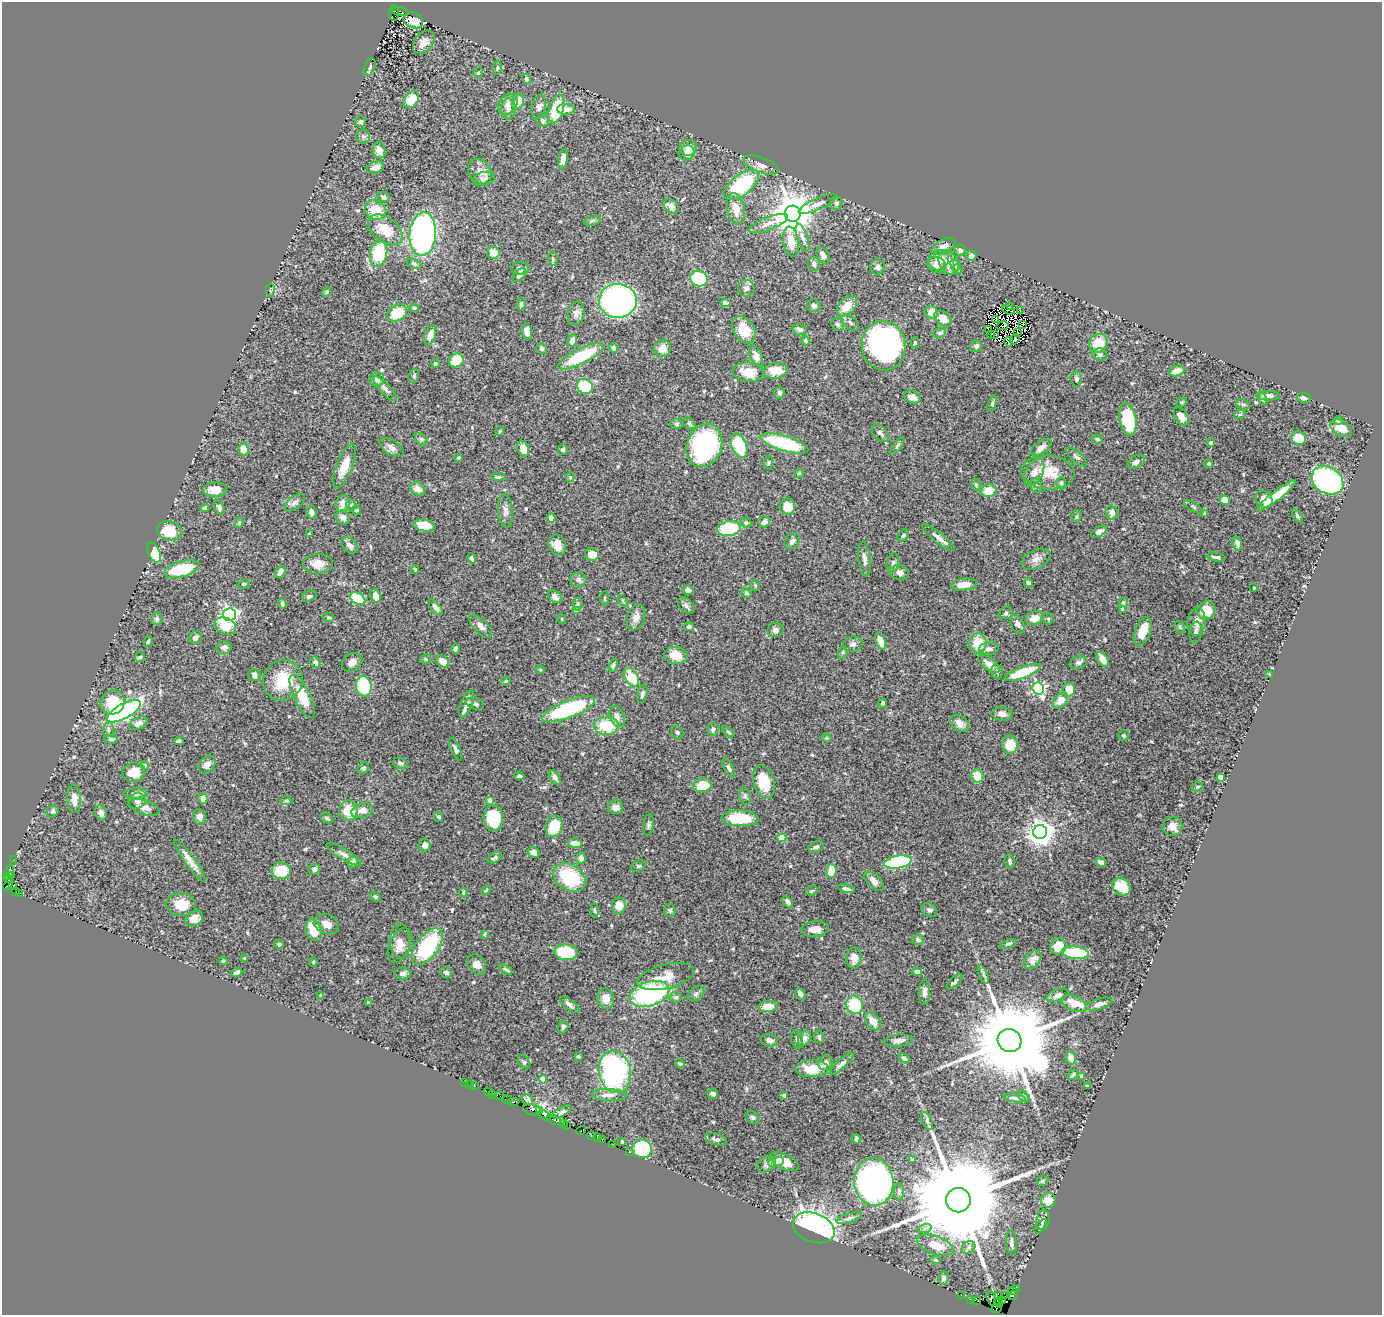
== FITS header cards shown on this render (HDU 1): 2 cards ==
NAXIS1  =                 1380
NAXIS2  =                 1313

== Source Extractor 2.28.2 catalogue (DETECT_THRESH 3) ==
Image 1380 x 1313 px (HDU 1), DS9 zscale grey, 1 PNG px = 1 image px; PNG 1384 x 1317 px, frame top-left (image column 1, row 1313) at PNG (2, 2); each listed source drawn as its Kron ellipse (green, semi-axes under 4 px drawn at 4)
Background 0.913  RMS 0.027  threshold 0.0808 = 3 sigma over >= 5 px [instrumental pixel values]
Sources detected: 550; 4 with non-positive FLUX_AUTO (blend fragments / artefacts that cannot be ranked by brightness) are neither listed nor drawn; of the other 546, the 500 brightest by FLUX_AUTO listed and drawn (46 fainter detections omitted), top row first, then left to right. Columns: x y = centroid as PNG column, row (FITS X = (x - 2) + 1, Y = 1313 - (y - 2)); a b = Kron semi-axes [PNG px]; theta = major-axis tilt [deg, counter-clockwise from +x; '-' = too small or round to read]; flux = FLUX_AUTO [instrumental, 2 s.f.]
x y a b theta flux
400 11 8 3 -15 230
394 13 7 5 86 160
413 20 10 7 -26 35
424 42 13 9 51 16
370 67 9 5 69 5.7
497 68 7 4 80 3.1
478 73 5 4 - 2.2
526 79 5 4 - 4.2
411 100 9 6 51 38
518 102 8 5 63 35
508 104 11 8 53 10
539 107 12 7 76 8
508 109 10 7 86 9.3
556 109 14 7 73 79
566 109 9 5 0 12
543 121 6 6 - 5.4
361 122 5 5 - 5.8
363 136 7 7 - 5.3
688 148 9 8 - 16
379 150 8 6 -78 15
687 153 8 7 - 13
563 159 10 5 81 12
761 165 18 7 -20 15
375 167 9 5 15 13
480 172 14 10 -53 14
484 179 11 6 11 6.4
741 185 21 10 38 160
383 197 6 5 - 4.3
836 203 6 6 - 3.9
818 204 20 5 24 11
671 206 9 6 -40 11
736 209 16 8 -79 22
376 210 11 9 -28 44
793 214 8 8 - 6500
593 220 8 3 19 3.3
768 223 21 6 20 15
385 230 20 12 -37 41
423 234 22 13 86 460
803 238 14 5 -71 8.5
791 242 15 7 -80 29
943 246 13 6 28 12
960 250 6 5 - 6.4
493 252 6 6 - 18
379 253 14 8 79 110
823 255 9 5 -62 7.7
971 256 5 5 - 9.3
553 259 7 4 -79 3.3
938 260 11 9 40 18
948 262 13 9 -60 22
414 264 8 5 -21 3.9
814 264 7 6 - 6.7
937 265 9 8 - 11
955 265 6 4 -66 4.6
878 267 7 7 - 5.4
520 268 9 6 -3 8.6
958 269 5 4 - 3.9
519 275 8 5 48 8.3
699 279 9 7 -22 120
746 288 8 8 - 6.4
270 290 7 4 86 2
327 292 5 4 - 2.5
618 301 19 17 -1 420
725 303 5 4 - 7.9
521 304 7 4 85 3.4
814 306 7 6 - 5.3
847 306 12 7 44 27
1011 307 2 2 - 2.2
414 308 5 4 - 2.6
1008 310 7 2 -18 2.9
1021 311 4 2 - 2.3
931 312 6 6 - 21
397 313 10 7 31 52
576 313 12 8 76 9.3
943 319 10 6 -36 20
996 320 4 2 - 2.4
850 323 10 6 -41 6.3
838 324 7 5 -44 4.3
1023 324 3 2 - 2.3
1003 326 6 2 13 3.6
800 329 7 5 -11 7.5
989 329 4 2 - 3
744 330 15 10 -58 38
527 332 8 5 -76 14
940 333 6 5 - 3.1
1018 333 3 2 - 2.5
991 334 2 2 - 2.3
430 335 10 5 71 16
994 335 3 2 - 2.4
1015 339 5 2 - 3.1
572 340 7 5 74 11
806 341 5 4 - 2.7
1009 341 5 3 - 3.3
915 342 5 4 - 3
1098 343 10 8 50 38
884 346 25 22 -84 510
976 346 6 5 - 5.2
613 348 5 4 - 6.9
662 348 9 8 - 19
542 349 6 5 - 3
1100 355 7 6 - 5.2
581 356 25 7 26 110
756 356 11 6 -69 12
456 360 7 6 - 59
435 363 4 3 - 2.8
776 371 12 8 7 24
1177 371 8 5 20 20
748 372 16 9 -5 32
414 376 7 5 73 3.3
377 379 8 7 - 8.9
1076 379 8 5 -86 5.5
585 386 8 7 - 68
385 389 16 5 -47 7.2
780 393 6 5 - 4.2
1268 396 12 5 -1 9.6
912 397 9 6 -25 16
1304 398 7 5 -9 6.6
1262 399 6 4 -72 2.6
1182 402 5 4 - 2.5
992 404 8 4 71 4.4
1243 404 7 5 -27 3.9
1240 414 6 3 20 2
1181 416 10 6 -56 16
1128 419 16 8 -80 100
1338 420 5 4 - 3.6
677 424 6 5 - 3.6
689 424 7 4 -44 3.7
1341 428 12 7 -31 24
500 431 5 3 - 2.1
880 433 11 6 -48 5.6
1298 438 8 6 -21 27
421 439 7 4 -45 3.7
1097 439 6 4 -18 3.2
784 443 25 7 -16 130
1211 443 4 3 - 2.3
704 445 22 17 69 270
739 446 13 7 -67 100
897 446 10 3 50 3.3
1041 447 12 6 36 11
391 448 13 7 -33 8.8
243 449 6 5 - 26
523 449 8 5 -68 16
563 449 5 5 - 3.9
1077 457 13 5 -40 5.9
459 458 3 3 - 3.7
769 462 7 4 83 2.4
1136 462 9 6 29 6.7
1209 463 4 4 - 2.5
344 466 23 8 68 28
1034 472 14 8 61 18
1048 472 27 17 -5 48
799 473 5 4 - 2.3
498 477 7 3 -3 3.6
570 477 5 4 - 2.4
1327 480 17 13 -31 420
1061 483 6 5 - 3
976 484 6 4 -64 2.9
1036 486 7 5 -71 4.3
417 489 8 6 -33 12
215 490 12 7 4 18
989 491 8 6 14 29
1276 496 24 5 38 48
1264 499 9 8 - 14
1225 500 5 4 - 15
295 502 12 6 37 7.1
343 503 9 7 69 19
351 505 5 5 - 3.1
787 506 8 7 - 21
219 507 7 5 -62 5.9
1193 507 11 4 -32 3.2
205 508 4 4 - 6.4
356 510 4 3 - 2.7
505 511 16 7 -84 9.1
312 512 6 5 - 11
1112 513 7 6 - 11
1204 514 4 3 - 2.5
1077 516 6 4 71 2.7
1297 516 7 4 -55 3.4
343 517 7 6 - 8.7
551 518 4 4 - 11
239 522 5 4 - 2.7
764 522 6 5 - 7.5
746 523 5 5 - 2.6
424 525 11 6 -9 34
729 528 12 7 9 110
169 531 12 9 -16 42
1099 532 9 5 30 6.2
309 534 3 3 - 2.2
903 535 7 4 49 3
938 537 20 5 -38 11
792 541 8 6 45 6.4
1237 543 7 4 -77 7.9
349 545 10 6 -43 9.2
557 545 11 8 -68 17
154 552 11 6 -63 53
592 554 7 6 - 20
1216 557 9 3 -7 4.7
472 558 5 4 - 5.3
864 559 17 6 -82 9
1036 559 15 9 27 12
893 563 10 6 80 5.7
318 564 15 10 1 17
181 569 18 7 16 76
415 569 4 3 - 3.1
280 572 6 4 60 14
899 573 9 7 -16 7.9
578 580 8 7 - 5.9
1028 583 5 3 - 6.7
244 584 6 4 25 2.5
964 584 13 6 7 18
755 585 5 4 - 2.4
1254 588 3 2 - 2
688 590 5 4 - 7.1
746 593 5 4 - 3.4
309 596 7 5 20 3.8
376 596 7 5 -69 16
555 597 7 5 -34 12
358 599 8 5 -31 66
605 599 7 3 -89 2.3
623 601 7 3 -55 2.4
1123 602 4 3 - 2.1
282 604 5 4 - 4
578 604 6 5 - 3.7
686 605 10 6 -47 6.4
435 607 9 5 -51 6.8
1122 609 4 3 - 3
577 610 4 3 - 7.5
1206 610 9 8 - 42
1006 613 7 5 17 3.6
229 615 7 6 - 550
329 617 5 4 - 2.5
636 617 13 8 71 12
1034 618 9 6 24 16
156 619 6 5 - 5.2
562 619 4 4 - 2
1048 619 6 5 - 2.6
1197 622 14 9 85 16
1017 624 10 6 -63 9.7
225 626 11 8 -23 31
481 626 15 6 -45 8.7
689 627 5 4 - 5.2
1180 627 6 4 -59 2.5
775 630 8 7 - 6.4
1143 631 15 7 68 28
1196 632 11 6 82 5.3
195 637 7 6 - 6.7
880 641 9 5 -69 22
148 642 5 3 - 2.7
978 643 10 8 -88 43
853 644 9 7 12 6
224 647 7 6 - 8.2
455 649 5 4 - 4.3
989 649 9 6 3 7.2
843 652 6 4 71 2.5
676 655 11 8 -6 28
140 657 5 5 - 2.6
426 659 5 4 - 3.3
1102 659 8 5 -55 15
443 661 7 5 -39 18
315 662 6 5 - 5.6
352 662 11 8 36 10
1078 662 9 6 18 5
989 664 13 6 -36 14
613 665 7 4 73 3
540 670 4 3 - 2.1
997 671 7 5 -78 4
1023 672 19 5 21 90
1269 674 3 3 - 3.2
254 675 6 5 - 8.1
631 677 10 6 -57 47
283 680 20 19 - 60
505 681 5 3 - 2.6
364 686 10 8 -80 91
1038 688 6 5 - 310
1069 690 7 6 - 26
642 694 9 5 75 4.4
302 696 23 8 -64 48
1061 701 9 6 49 16
113 702 13 11 49 50
883 703 4 4 - 4.1
467 704 14 6 68 9.2
475 704 9 5 -16 5.6
569 709 28 8 21 190
124 711 19 7 29 470
1002 714 10 6 -6 8
617 716 11 7 -69 10
138 723 10 6 26 9.1
960 723 10 7 -37 12
606 726 12 9 1 57
108 729 7 5 89 4
713 729 6 5 - 4.8
677 732 6 5 - 3.6
728 732 7 4 -38 3.4
1124 736 5 5 - 2.5
826 738 5 4 - 2.6
111 739 7 4 -7 3.5
179 741 5 3 - 3.8
1010 744 9 8 - 32
456 749 12 4 -66 5
400 763 7 5 -17 4.4
145 765 4 4 - 9.1
207 765 10 7 48 9.4
363 768 6 5 - 3
729 768 10 4 -60 5
134 772 11 9 13 28
519 776 5 3 - 4.8
977 776 6 6 - 26
1220 777 4 4 - 7.8
555 778 8 4 -55 7.6
764 782 17 10 -73 47
703 785 9 7 12 44
1197 787 6 4 0 2.5
135 793 11 5 4 7.5
745 796 9 5 -81 4.2
203 798 5 4 - 12
74 799 14 7 -88 16
286 800 6 4 0 3.1
490 800 4 3 - 12
137 801 9 7 17 8
144 807 16 7 -17 13
616 807 7 7 - 10
349 810 10 9 - 35
53 811 7 5 49 3.5
362 811 11 7 16 13
101 813 7 5 -69 8.6
199 817 8 6 -84 9.9
439 817 5 4 - 4.5
327 818 7 4 -28 3.3
493 818 13 9 -89 85
740 818 18 8 -2 75
649 825 11 5 83 4.4
554 826 11 8 74 61
1172 826 10 9 - 12
1040 832 7 7 - 2200
782 838 4 4 - 47
575 843 7 5 -8 15
425 845 6 6 - 8.7
816 847 8 5 22 5.3
534 853 6 5 - 9
344 854 20 5 -31 8.3
495 858 8 4 30 4.2
581 858 5 4 - 7.7
13 860 2 2 - 6.8
190 861 26 5 -54 16
1010 861 7 5 -81 3.5
353 862 5 5 - 12
898 862 14 6 11 200
1101 862 5 4 - 7.7
638 866 8 5 26 3
314 869 6 5 - 5.1
281 871 9 8 - 60
831 871 7 5 83 40
9 872 8 3 68 110
6 876 3 3 - 67
11 876 3 2 - 22
570 877 17 12 -33 100
8 879 3 2 - 27
874 881 12 6 -44 10
8 885 6 4 67 81
13 886 3 2 - 66
1122 887 10 8 -37 33
846 889 8 4 -12 5.3
486 890 5 4 - 2.1
812 891 6 4 21 2.4
16 892 4 3 - 15
463 892 4 3 - 2.2
19 893 3 2 - 29
375 897 6 4 -29 3.6
788 902 6 3 -54 6.8
181 904 15 11 -7 33
619 906 8 7 - 21
595 910 7 3 -88 2.4
670 910 6 6 - 3.5
929 910 8 6 -36 4.6
194 919 9 7 34 14
327 924 13 9 -23 14
815 929 13 8 4 18
314 930 11 8 -67 42
484 934 4 3 - 2.3
918 940 6 5 - 5
400 941 17 10 -89 18
279 944 5 4 - 3.8
1008 944 9 4 17 3.2
400 945 18 10 67 17
1058 946 8 7 - 35
427 947 21 11 53 140
566 952 11 8 -6 83
1075 953 14 6 -6 110
245 958 4 3 - 2.5
854 958 10 7 89 17
1033 960 10 7 53 13
223 961 4 3 - 2.5
313 962 5 4 - 3
477 964 11 8 -52 16
506 969 7 4 -32 3.8
236 972 6 4 22 5.1
446 972 6 5 - 6.8
917 972 5 4 - 6.1
403 973 8 6 2 6.4
983 975 10 3 -68 3.9
666 977 29 12 14 29
955 982 10 4 44 4.3
924 992 13 5 89 8.2
649 994 20 12 17 230
696 994 9 6 37 4.9
800 994 6 4 -61 4.7
1058 995 11 6 22 6.2
321 996 4 3 - 3.8
676 997 6 5 - 4.2
606 999 10 8 -79 19
368 1002 3 3 - 4.1
1074 1004 13 7 -21 31
1099 1004 13 5 16 9.2
570 1005 12 5 -39 7.5
855 1005 9 8 - 70
768 1006 9 5 3 29
873 1021 10 6 -54 17
563 1027 6 5 - 4.3
819 1037 6 4 -80 5.2
804 1038 8 6 61 13
797 1039 9 5 -83 4.7
769 1040 9 6 -12 7
898 1040 14 6 6 9.7
1009 1040 12 11 - 39000
578 1056 4 3 - 3.5
904 1058 6 4 -33 4.5
1071 1058 7 5 -73 14
524 1062 8 5 -53 3.3
825 1063 7 7 - 10
680 1064 5 4 - 2.8
842 1064 15 4 42 6.7
812 1069 16 8 1 45
615 1072 21 16 -78 310
1073 1075 6 3 46 3.2
1082 1076 4 3 - 11
543 1079 4 4 - 34
465 1082 2 2 - 21
470 1084 2 2 - 4.7
474 1086 3 3 - 65
1087 1086 4 3 - 2.3
488 1092 5 3 - 48
493 1094 3 2 - 8.7
713 1094 5 5 - 6.2
609 1095 17 6 -3 12
784 1095 3 3 - 3.1
499 1096 5 2 - 16
1024 1096 7 4 -46 3.6
1015 1098 11 4 -8 5.5
527 1099 6 4 -35 4.9
507 1100 5 3 - 66
513 1102 5 3 - 56
532 1110 10 5 -13 150
539 1110 4 3 - 45
562 1112 10 4 29 4.3
544 1115 7 3 -34 100
753 1117 7 5 -46 3.9
555 1120 7 3 -25 57
927 1121 9 5 -66 4.6
563 1123 3 2 - 19
566 1125 3 2 - 15
581 1130 5 3 - 63
591 1136 4 3 - 32
597 1138 3 2 - 9
602 1139 3 2 - 20
716 1139 11 5 -18 7
856 1139 5 3 - 5.2
622 1142 3 3 - 3.5
612 1144 2 2 - 22
642 1149 10 9 - 150
629 1152 2 2 - 10
913 1160 4 4 - 4.4
776 1162 8 5 13 4.7
784 1162 15 7 -25 32
767 1164 10 7 38 7.4
1042 1181 6 4 18 3
874 1182 24 19 -85 570
899 1192 8 5 88 5.1
958 1200 12 12 - 67000
1048 1200 7 7 - 26
849 1218 13 4 16 5.5
1043 1220 10 6 82 6.6
1041 1226 8 4 52 3.7
814 1228 22 14 -20 660
925 1228 7 4 19 3.7
1011 1243 12 5 -85 7.2
935 1245 19 9 -20 33
969 1247 7 5 38 4.8
935 1260 5 4 - 3.2
944 1278 7 5 83 5.9
1016 1289 3 2 - 21
1012 1291 4 3 - 50
961 1295 2 2 - 8.6
999 1296 2 2 - 13
1005 1296 3 2 - 7.7
1013 1296 4 2 - 43
991 1298 7 3 -75 80
970 1299 3 2 - 15
1003 1300 3 2 - 37
977 1301 4 2 - 20
999 1303 5 3 - 160
996 1309 5 3 - 43
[46 fainter detections neither listed nor drawn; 4 non-positive-flux detections neither listed nor drawn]